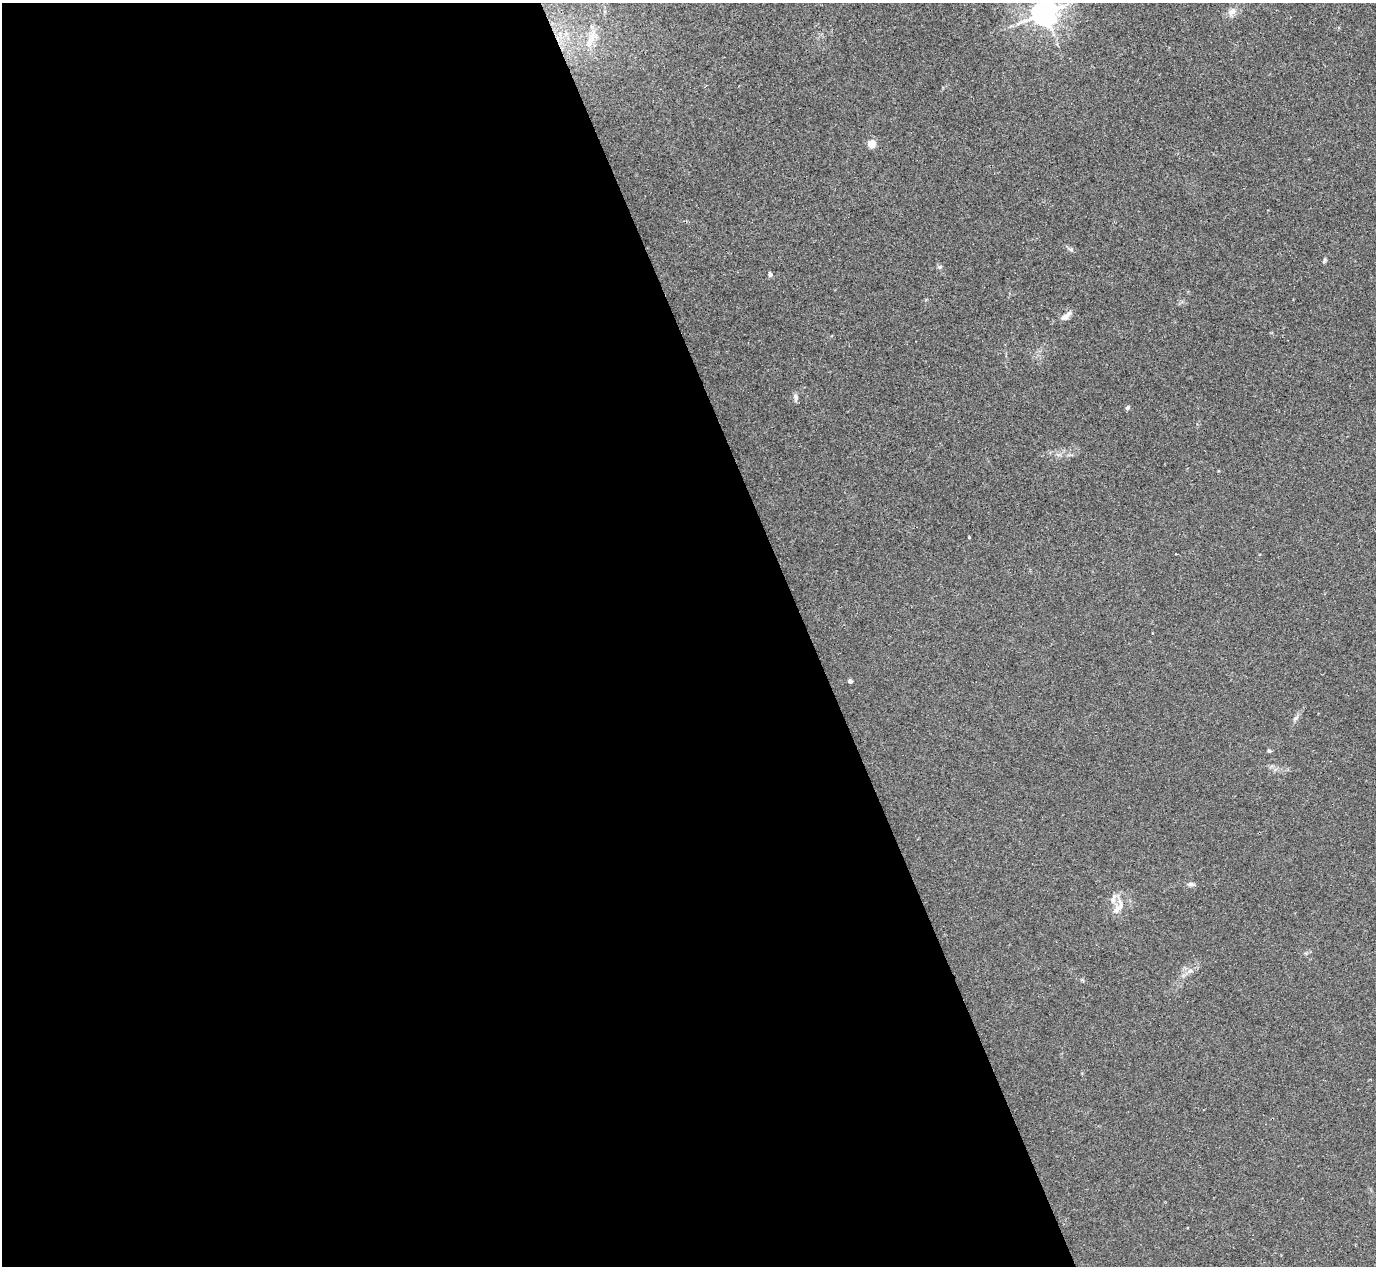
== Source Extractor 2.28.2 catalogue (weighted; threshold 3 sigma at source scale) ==
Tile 9 of 4 x 4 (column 1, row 3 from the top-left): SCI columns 42-1415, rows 1447-2710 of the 5567 x 5545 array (HDU 1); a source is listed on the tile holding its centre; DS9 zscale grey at full resolution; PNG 1378 x 1268 px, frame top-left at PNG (2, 3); no overlay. Shown black and unused: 59% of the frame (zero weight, under 2 of 3 exposures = <1% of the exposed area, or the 3 px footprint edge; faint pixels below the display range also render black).
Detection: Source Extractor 2.28.2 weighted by HDU 2 'WHT'; one run over the whole footprint, this tile lists its part. Background 0.0497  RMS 0.0076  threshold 0.0343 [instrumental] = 3 sigma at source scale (4.5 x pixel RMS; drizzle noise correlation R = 1.50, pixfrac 1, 0.05/0.05 arcsec/px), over >= 5 px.
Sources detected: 19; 2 inside a brighter listed object's ellipse — not listed separately; the other 17 listed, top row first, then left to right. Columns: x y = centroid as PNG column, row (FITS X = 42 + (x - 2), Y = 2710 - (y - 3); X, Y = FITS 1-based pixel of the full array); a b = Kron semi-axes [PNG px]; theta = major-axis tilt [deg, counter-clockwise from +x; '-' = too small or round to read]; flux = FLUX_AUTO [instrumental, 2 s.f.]
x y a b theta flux
1232 12 11 8 39 4.6
1045 13 8 7 - 910
591 38 33 10 62 15
871 144 5 5 - 23
1324 261 7 4 59 1.3
940 267 6 5 - 1.3
770 274 6 5 - 1.8
1065 316 17 6 37 4.4
796 397 9 7 -59 2.3
1127 407 5 4 - 1.5
969 537 3 3 - 0.58
850 681 4 4 - 1.6
1295 718 7 4 71 1.6
1269 751 5 4 - 0.91
1191 884 9 6 0 2.3
1120 906 24 9 -90 7.3
1190 971 9 5 19 2.6
Isophote crosses this tile's border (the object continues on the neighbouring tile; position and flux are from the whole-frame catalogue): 1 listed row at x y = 1045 13